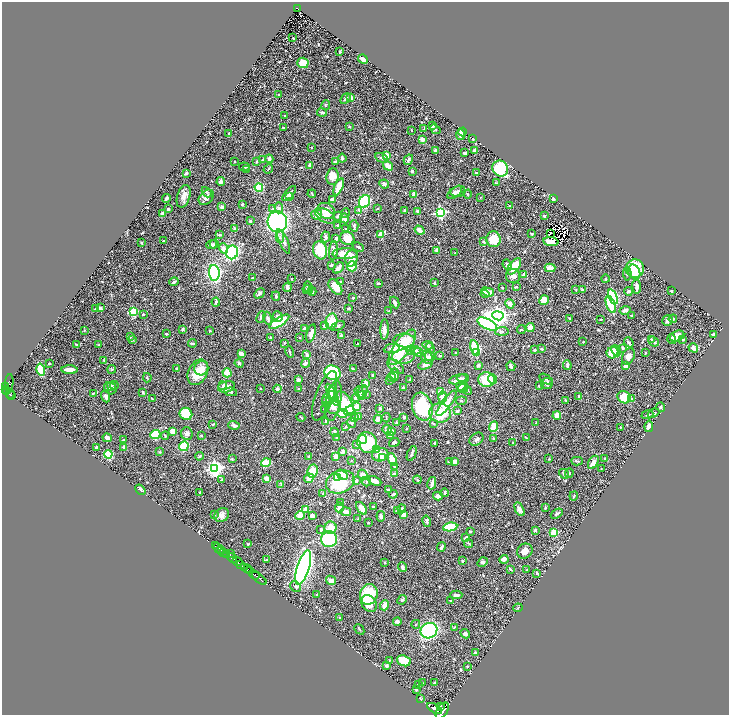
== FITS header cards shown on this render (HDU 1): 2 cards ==
NAXIS1  =                 1453
NAXIS2  =                 1426

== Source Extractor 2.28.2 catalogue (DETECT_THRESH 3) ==
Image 1453 x 1426 px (HDU 1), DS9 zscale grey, zoomed out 1/2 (1 PNG px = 2 x 2 image px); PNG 731 x 717 px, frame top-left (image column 1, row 1426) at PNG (2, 2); each listed source drawn as its Kron ellipse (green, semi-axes under 4 px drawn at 4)
Background 0.777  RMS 0.026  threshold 0.0785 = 3 sigma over >= 5 px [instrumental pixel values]
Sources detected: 696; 33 cannot appear on this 1/2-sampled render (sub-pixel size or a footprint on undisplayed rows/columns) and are neither listed nor drawn; of the other 663, the 500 brightest by FLUX_AUTO listed and drawn (163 fainter detections omitted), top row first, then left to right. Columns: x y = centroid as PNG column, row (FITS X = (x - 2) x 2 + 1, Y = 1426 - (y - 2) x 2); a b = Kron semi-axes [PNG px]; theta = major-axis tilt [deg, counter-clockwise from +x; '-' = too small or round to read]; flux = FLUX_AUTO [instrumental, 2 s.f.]
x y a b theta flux
297 9 4 2 - 41
293 38 2 2 - 3.5
340 51 3 3 - 5.5
363 59 5 3 - 20
303 63 5 5 - 86
279 95 3 2 - 3.9
351 98 4 3 - 17
345 99 6 4 48 15
326 105 5 3 - 5
322 112 5 3 - 12
285 116 2 2 - 7.1
433 126 3 3 - 14
349 127 3 3 - 5.2
283 128 3 2 - 6.7
424 129 3 2 - 4.3
435 129 6 2 -41 4.4
411 130 2 2 - 3.5
462 132 4 3 - 29
229 133 2 2 - 4.7
461 135 5 3 - 18
422 139 3 3 - 23
473 139 2 2 - 6.6
311 147 2 2 - 4.5
436 150 2 2 - 15
475 150 3 2 - 17
465 153 3 2 - 14
386 155 3 3 - 71
342 158 4 2 - 10
382 158 7 4 -29 12
269 159 4 2 - 16
263 160 4 3 - 5.3
408 160 5 3 - 7.9
235 161 2 2 - 3.5
257 161 4 3 - 7.6
336 161 3 2 - 14
310 165 3 2 - 19
388 166 5 3 - 59
244 167 5 2 - 5.7
268 169 5 2 - 4.5
500 169 8 7 - 340
247 170 3 2 - 4
412 171 2 2 - 17
186 173 3 3 - 12
476 173 2 2 - 4.1
332 176 8 6 83 55
221 181 4 3 - 12
496 183 4 2 - 3.6
384 184 5 4 - 14
259 187 4 4 - 160
339 187 9 4 66 96
458 191 7 5 16 19
207 192 6 3 -49 5.7
455 192 8 4 39 20
289 193 9 3 48 13
312 194 4 2 - 3.5
414 194 2 2 - 71
467 194 4 2 - 3.6
184 196 11 6 73 32
289 196 3 2 - 6.2
206 197 9 6 46 23
480 197 3 2 - 3.5
166 199 4 2 - 11
332 199 3 3 - 21
553 199 3 2 - 15
365 201 7 5 58 320
242 204 3 3 - 4.3
509 206 2 2 - 4
222 207 4 4 - 15
273 208 4 4 - 7.6
279 208 5 4 - 11
168 209 3 2 - 12
377 209 3 2 - 3.5
359 210 4 3 - 12
326 211 9 7 -30 62
405 211 4 3 - 11
417 211 2 2 - 15
163 213 3 3 - 22
346 213 5 2 - 4.9
440 213 4 4 - 760
317 214 5 5 - 28
325 216 11 6 -31 25
338 216 5 3 - 11
544 216 3 3 - 5.4
345 218 5 3 - 23
250 221 2 2 - 7.7
277 222 10 9 - 720
338 226 3 2 - 6.6
354 226 6 3 -85 11
234 229 4 2 - 12
346 229 4 3 - 4.4
419 230 5 3 - 33
550 233 3 2 - 7.1
381 234 3 2 - 160
531 234 3 2 - 6
219 235 4 2 - 7.5
280 237 6 4 88 11
326 237 5 4 - 14
347 238 7 6 - 78
336 239 4 3 - 9.1
493 239 8 7 - 77
163 241 2 2 - 4.3
284 241 13 4 -67 22
484 242 3 3 - 6.7
551 242 7 4 -9 15
142 243 2 2 - 4.3
214 244 5 3 - 6.7
211 245 5 4 - 9.6
358 247 6 2 -27 10
223 248 5 4 - 38
320 250 9 7 -72 130
437 250 4 4 - 12
333 251 10 4 85 17
232 252 7 6 - 510
455 253 3 2 - 3.4
345 254 13 5 1 64
351 258 8 6 77 41
331 265 4 3 - 7.1
507 265 5 4 - 14
352 266 5 5 - 150
514 266 9 5 52 130
338 268 6 3 43 25
550 268 5 4 - 38
635 269 9 9 - 180
634 272 8 5 -65 100
214 273 8 5 -84 620
523 274 4 2 - 8.5
627 274 6 4 -87 12
513 276 7 7 - 23
252 278 2 2 - 6.3
291 279 2 2 - 3.9
605 279 4 3 - 4.6
174 282 5 2 - 11
341 282 3 3 - 4.3
378 283 3 2 - 8.6
435 283 3 2 - 7.2
335 287 9 5 -53 60
502 287 2 2 - 4.6
516 287 4 3 - 4.2
637 287 7 3 -84 26
287 288 4 3 - 17
308 288 6 4 -78 8
307 289 4 3 - 4.9
582 289 3 2 - 4.4
576 290 4 3 - 4
312 291 4 3 - 14
628 291 4 3 - 8.8
671 291 3 2 - 5.1
488 292 6 3 -18 66
259 293 6 3 47 11
485 294 4 3 - 11
276 296 4 3 - 7.6
613 297 8 4 -68 490
353 298 3 3 - 8.1
544 300 5 4 - 59
216 302 4 3 - 11
395 302 6 2 -62 20
510 304 5 4 - 37
611 304 9 3 -71 200
100 308 2 2 - 47
348 308 4 2 - 8.3
95 309 2 2 - 9.9
625 310 5 3 - 15
389 311 3 2 - 3.4
133 312 3 3 - 320
143 314 2 2 - 7.2
631 315 2 2 - 3.7
498 316 5 4 - 3700
261 317 6 3 66 7.8
278 317 5 4 - 14
268 318 7 3 -71 19
570 319 3 2 - 9.8
600 319 2 2 - 4.6
673 319 4 2 - 9.5
331 321 8 6 76 87
667 321 5 5 - 14
279 322 11 4 32 210
487 324 11 5 -27 510
324 326 4 3 - 9.9
338 326 7 4 26 10
530 328 4 3 - 53
182 329 4 2 - 9.7
305 329 3 3 - 20
384 329 10 4 88 32
84 330 3 2 - 5.6
521 330 4 2 - 3.8
210 331 3 2 - 4.1
502 331 6 4 4 10
311 333 9 4 74 33
166 334 3 3 - 3.4
713 334 3 2 - 6.3
341 335 3 2 - 8.4
677 336 7 5 23 44
130 337 3 3 - 6.8
271 338 3 2 - 9.7
299 338 2 2 - 4.4
672 339 5 4 - 10
683 339 3 3 - 9.6
132 340 4 3 - 4.6
404 340 11 7 -2 65
652 340 4 3 - 7.3
653 341 6 3 -41 11
583 342 3 2 - 4.3
629 342 5 3 - 8.7
192 343 4 2 - 8.5
284 343 3 3 - 3.3
357 344 3 2 - 3.7
77 345 4 3 - 8.7
99 345 3 3 - 7.6
428 345 5 3 - 8.3
402 347 21 8 55 240
392 348 8 4 10 29
430 348 5 3 - 6.1
475 348 8 4 -77 230
623 348 3 3 - 9.8
693 348 5 3 - 33
542 349 3 3 - 5.2
410 350 4 3 - 8.1
416 350 5 4 - 6.9
534 350 3 2 - 8.1
616 351 6 4 -66 52
290 352 6 2 -76 7.4
418 352 5 4 - 17
613 352 6 5 - 95
241 353 4 2 - 38
455 353 3 2 - 3.4
476 353 4 4 - 45
646 353 3 2 - 3.9
307 355 4 2 - 23
440 355 3 3 - 6.3
404 356 11 7 3 35
430 356 5 5 - 16
628 356 8 6 65 31
427 357 7 5 -60 21
104 360 3 2 - 3.5
239 363 4 4 - 8.7
305 363 5 3 - 19
49 364 3 2 - 4.9
425 365 7 4 21 19
478 365 3 2 - 18
567 365 5 3 - 17
511 366 5 2 - 17
626 366 4 3 - 37
396 367 10 5 -38 18
176 368 4 3 - 4.3
201 368 7 6 - 33
112 369 4 3 - 5.3
353 369 3 2 - 5.5
41 370 6 4 -75 160
70 370 8 3 -2 34
198 372 13 9 63 110
227 373 4 4 - 58
332 373 8 7 - 520
373 375 2 2 - 6.9
394 375 7 4 87 27
147 378 5 2 - 4.4
391 378 4 3 - 28
463 378 6 3 6 7.5
410 379 3 2 - 6
458 379 9 4 15 23
493 379 5 4 - 9.3
546 379 7 3 -33 6.9
298 380 3 3 - 17
487 380 8 7 - 110
389 381 2 2 - 9.3
9 383 9 3 84 270
366 383 4 3 - 39
547 384 6 5 - 16
114 385 4 3 - 4
5 386 3 2 - 350
111 386 4 3 - 7.3
222 386 4 3 - 8
462 386 6 4 16 37
539 386 3 2 - 5.8
226 387 9 5 13 35
110 388 6 6 - 15
260 388 2 2 - 7
403 388 3 2 - 9
6 389 3 2 - 340
277 389 4 4 - 14
299 389 2 2 - 13
463 389 5 3 - 26
467 390 4 2 - 5
6 391 3 2 - 290
362 391 6 4 61 16
441 391 2 2 - 91
143 392 3 2 - 5.5
231 392 6 3 -10 9.5
333 392 7 4 -77 90
359 392 6 4 -71 9.3
93 393 3 2 - 4.2
10 394 4 2 - 160
367 394 3 3 - 6.3
332 395 12 3 -63 130
12 396 4 2 - 140
106 396 6 3 -69 22
325 396 26 9 69 38
361 396 4 3 - 7.8
579 396 3 2 - 12
329 397 8 4 43 31
443 397 6 4 89 32
624 397 7 6 - 110
356 398 4 4 - 11
631 398 4 3 - 6.3
152 399 2 2 - 3.8
566 400 3 2 - 3.8
326 401 4 3 - 21
333 401 20 7 79 110
461 401 5 3 - 5
345 403 14 7 -60 190
446 403 15 4 53 77
333 407 6 6 - 37
356 407 4 3 - 38
422 407 14 10 -74 330
661 407 5 4 - 7.2
380 408 3 3 - 11
325 409 3 2 - 8.3
350 410 4 3 - 37
457 411 3 3 - 6.9
343 413 5 4 - 78
440 413 11 9 -7 140
653 413 6 3 22 9.8
186 414 6 6 - 150
647 414 6 2 19 6
557 416 4 4 - 39
301 417 4 2 - 4.2
358 417 4 3 - 5.6
404 417 2 2 - 13
355 418 4 4 - 14
386 418 5 2 - 3.4
378 419 4 4 - 18
326 421 4 2 - 7
351 423 5 4 - 9
397 423 2 2 - 20
536 423 3 2 - 5.2
213 424 3 2 - 5.6
434 424 4 3 - 4.3
234 425 6 3 -15 20
649 426 6 4 81 21
346 427 3 3 - 5.3
493 427 5 3 - 87
620 427 2 2 - 4.5
407 428 2 2 - 3.4
387 430 5 4 - 13
392 431 3 3 - 12
172 432 4 3 - 35
335 432 4 4 - 11
187 434 6 6 - 15
155 435 5 4 - 270
165 436 4 3 - 5.2
201 436 3 2 - 3.4
390 436 4 3 - 41
337 437 4 3 - 6
107 438 5 3 - 19
493 438 3 3 - 5.4
526 438 4 2 - 4.8
363 439 4 3 - 71
476 439 8 5 37 14
123 440 3 3 - 6.5
367 442 10 9 - 300
394 442 5 3 - 9.1
435 443 2 2 - 5.4
513 443 4 3 - 4.8
356 444 3 3 - 8.6
184 446 5 4 - 120
97 447 4 2 - 8.1
124 447 3 3 - 10
376 450 3 3 - 13
160 452 4 3 - 4.2
343 452 3 2 - 20
412 453 8 3 67 9.1
108 454 4 3 - 240
380 455 8 6 12 63
199 456 4 3 - 5.8
335 456 3 3 - 32
309 457 3 2 - 5.3
383 457 3 2 - 11
232 459 3 3 - 4.8
392 459 6 4 -68 89
549 459 2 2 - 4.6
604 459 3 2 - 4.2
351 460 3 3 - 4.5
577 461 6 3 -3 5.5
266 462 5 4 - 100
449 462 3 3 - 11
455 462 4 3 - 36
593 462 7 4 57 29
394 467 3 3 - 3.4
215 468 4 4 - 1900
601 469 3 2 - 3.6
313 471 7 5 80 70
569 473 5 2 - 4.6
395 474 4 3 - 12
564 474 5 4 - 9.6
342 475 6 4 -28 63
363 475 5 4 - 31
338 477 3 3 - 44
309 478 5 4 - 27
267 479 4 3 - 44
222 480 4 3 - 6.1
417 480 4 3 - 4.7
356 481 4 3 - 8.6
366 481 5 3 - 5.4
375 481 7 3 -25 39
340 482 15 11 21 250
432 483 6 2 76 20
281 484 4 2 - 3.7
388 489 3 3 - 6.7
140 490 6 3 -43 12
200 492 3 2 - 5.8
445 493 4 2 - 7.4
323 494 3 2 - 3.5
393 494 4 2 - 8.6
438 496 5 4 - 29
574 496 4 3 - 5.2
341 502 4 3 - 7.9
373 506 3 2 - 8.5
339 507 5 4 - 32
545 507 3 3 - 7.6
361 508 7 3 -53 49
402 509 4 4 - 10
519 509 7 4 -62 28
306 510 3 3 - 30
397 510 3 3 - 11
346 512 5 3 - 30
403 514 3 3 - 31
557 514 6 3 32 10
215 515 3 3 - 3.4
222 515 8 6 34 31
300 516 5 4 - 42
312 516 3 3 - 35
381 516 5 3 - 14
358 519 3 2 - 4.1
427 521 6 3 -76 9.4
368 523 3 2 - 4.3
450 527 7 4 8 250
331 528 6 6 - 65
321 529 4 4 - 7.6
535 530 3 3 - 12
470 531 3 2 - 4.7
554 532 4 3 - 99
466 537 4 2 - 11
329 539 8 8 - 410
468 543 4 2 - 3.6
248 544 4 3 - 3.9
215 546 3 2 - 160
441 547 4 2 - 14
219 548 6 2 -45 140
222 551 2 2 - 420
525 551 8 7 - 38
224 552 2 2 - 570
230 553 2 1 - 140
227 554 3 2 - 480
232 558 6 2 -36 1600
504 559 4 4 - 22
266 560 3 2 - 7.6
237 561 5 3 - 540
462 561 3 2 - 7.2
385 562 2 2 - 5.5
483 562 5 4 - 14
241 565 3 1 - 240
244 567 4 2 - 500
402 567 5 3 - 11
303 568 18 6 72 3000
247 569 3 2 - 220
510 569 3 2 - 7.2
250 570 4 2 - 230
527 570 4 2 - 3.8
537 573 3 2 - 7.4
254 575 6 2 -35 1100
259 578 9 2 -40 1000
331 580 5 4 - 28
296 587 6 5 - 12
369 594 10 8 70 210
317 595 3 2 - 7.5
456 595 6 3 1 12
402 600 5 3 - 6.1
450 601 3 2 - 3.5
369 604 9 7 -53 55
385 605 5 3 - 43
518 608 5 2 - 4.6
340 617 3 2 - 5.6
397 622 4 3 - 20
416 624 4 3 - 4.6
454 628 4 2 - 4.2
359 629 5 2 - 4.5
429 631 8 7 - 540
465 634 5 4 - 20
475 653 3 3 - 8.1
389 660 3 3 - 3.7
404 661 7 5 -21 90
387 665 3 3 - 11
467 666 3 2 - 3.5
422 683 3 3 - 5.7
434 683 2 2 - 5.1
418 685 2 2 - 28
416 690 3 2 - 7.8
420 699 2 2 - 7.2
441 706 3 2 - 380
435 708 8 4 -30 2900
442 711 9 5 58 4000
At the frame edge (FLAGS 8, measured only in part): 1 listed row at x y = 442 711
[163 fainter detections neither listed nor drawn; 33 sub-pixel or undisplayed-footprint detections neither listed nor drawn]